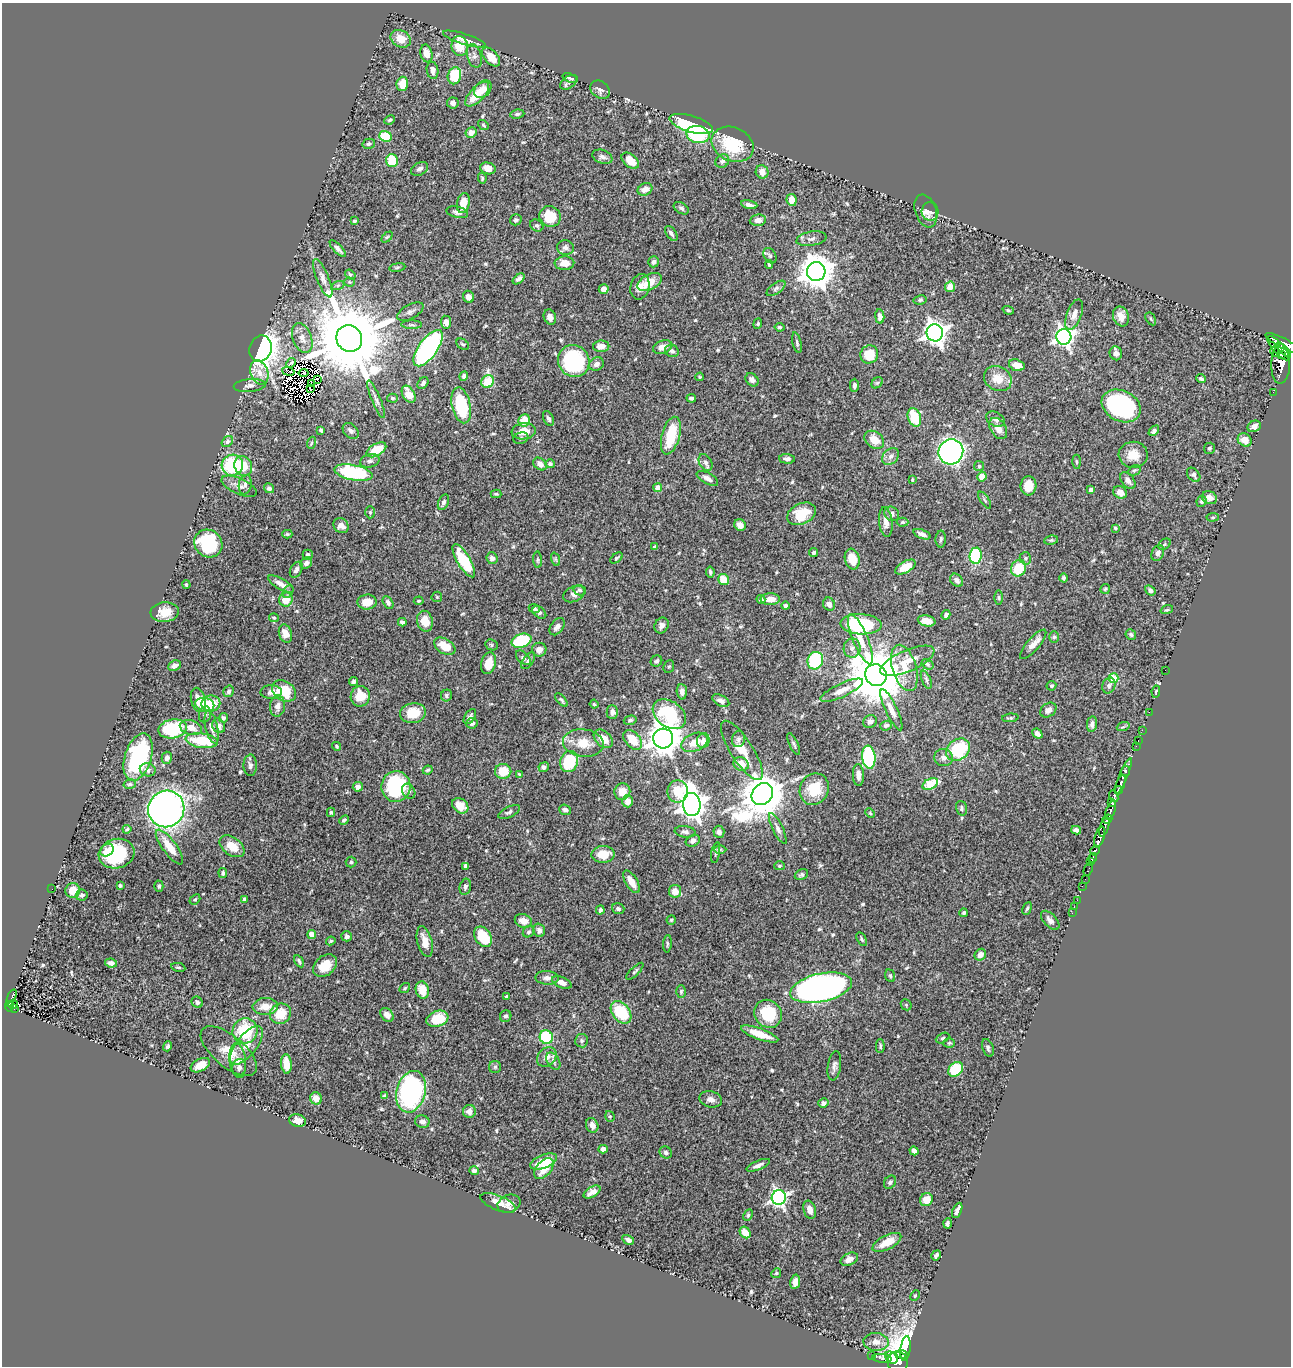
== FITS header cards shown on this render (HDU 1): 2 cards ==
NAXIS1  =                 1289
NAXIS2  =                 1364

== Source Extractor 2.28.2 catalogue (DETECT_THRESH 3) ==
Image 1289 x 1364 px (HDU 1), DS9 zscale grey, 1 PNG px = 1 image px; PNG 1293 x 1368 px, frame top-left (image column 1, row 1364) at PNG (2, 3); each listed source drawn as its Kron ellipse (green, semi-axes under 4 px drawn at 4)
Background 0.558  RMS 0.018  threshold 0.0529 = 3 sigma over >= 5 px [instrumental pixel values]
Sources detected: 576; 9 with non-positive FLUX_AUTO (blend fragments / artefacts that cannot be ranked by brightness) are neither listed nor drawn; of the other 567, the 500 brightest by FLUX_AUTO listed and drawn (67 fainter detections omitted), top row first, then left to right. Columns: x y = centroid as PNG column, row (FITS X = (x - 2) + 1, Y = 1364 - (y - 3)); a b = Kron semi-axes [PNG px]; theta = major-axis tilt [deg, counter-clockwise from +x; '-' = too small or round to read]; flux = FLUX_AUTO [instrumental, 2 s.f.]
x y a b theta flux
401 39 11 8 -31 17
464 39 22 5 -17 10
460 46 10 8 -81 22
426 53 9 6 -76 8.5
474 56 12 7 -75 5
491 57 11 6 -47 14
432 70 9 5 -80 6.4
454 76 8 6 79 44
570 78 8 4 -17 2.6
569 82 9 6 37 4.1
402 84 7 6 - 17
483 89 10 7 48 8.6
600 90 10 8 -38 5.1
477 94 15 7 47 30
453 103 6 5 - 4
517 114 7 4 8 2.6
390 120 5 3 - 1.7
691 124 22 8 -16 120
483 125 6 4 -38 1.5
471 133 5 5 - 9.5
698 134 11 8 -12 60
385 136 6 5 - 37
369 144 6 5 - 2.8
733 144 22 16 -24 57
602 157 10 6 -20 5.2
392 161 6 6 - 35
630 161 10 6 -41 13
722 161 7 6 - 3.5
488 168 8 6 -16 12
420 169 9 6 30 4
762 172 7 6 - 9.1
482 178 5 4 - 1.7
645 189 8 6 24 10
792 200 6 5 - 13
463 203 10 6 80 17
749 205 8 4 -10 4.6
681 208 8 5 -31 3.2
926 211 17 10 -71 9.5
457 212 11 5 -13 4.5
930 212 9 8 - 5.5
550 216 11 10 - 31
516 220 6 5 - 2.3
758 220 8 6 6 7.5
354 221 4 3 - 2
537 225 7 5 -32 2.6
671 233 8 5 -54 3.6
387 237 6 4 44 1.6
811 239 15 7 9 5.8
565 247 8 7 - 4.5
338 248 11 4 -47 5
770 256 8 5 -58 2.6
653 262 5 5 - 3.8
564 263 10 7 4 13
769 264 4 3 - 1.7
397 267 8 4 9 2
816 271 9 9 - 2200
350 274 5 4 - 1.9
323 278 20 6 -68 8
519 279 7 4 39 3.4
350 282 5 4 - 1.6
650 282 13 7 26 23
338 285 6 4 19 1.8
640 287 13 9 76 9.2
950 287 5 5 - 13
776 288 11 5 35 3.7
604 289 5 5 - 8.7
468 297 6 5 - 7.6
920 300 7 4 10 2.1
1008 310 6 4 -19 1.7
410 312 14 7 28 4.9
1074 314 16 7 69 8.6
880 316 7 4 -83 5.4
1121 316 10 7 -69 12
550 317 8 6 -71 5.8
1151 319 7 4 -59 1.8
446 322 6 5 - 7.4
758 324 5 4 - 1.6
412 325 10 3 0 2.5
779 327 5 4 - 2.1
935 333 8 8 - 860
1064 337 8 7 - 560
302 338 15 9 -69 11
349 338 14 12 -57 17000
797 343 10 4 -77 2.5
1283 343 20 5 -28 1400
463 344 7 5 -37 2.1
601 346 8 5 2 9.2
663 347 10 6 19 12
428 348 21 9 54 260
1278 348 15 5 -49 1000
260 349 13 11 71 920
1284 350 9 4 -47 550
672 351 7 6 - 3.4
1275 352 5 3 - 160
1116 353 7 6 - 4.5
869 354 9 8 - 22
1282 355 3 2 - 520
574 361 16 15 - 150
291 363 5 2 - 1.8
596 364 7 6 - 5.6
1281 364 20 9 88 1600
1017 365 8 5 -17 11
288 371 6 2 -19 1.5
259 373 13 8 -70 11
304 373 5 3 - 1.8
464 376 5 4 - 3.7
700 377 4 3 - 1.7
317 379 4 3 - 2
998 379 14 12 -30 18
1201 379 5 3 - 2.8
752 380 7 5 -47 4.8
488 382 6 6 - 28
311 383 3 2 - 2.8
423 383 6 4 53 3.5
877 383 6 5 - 2
250 385 16 6 5 5.6
854 385 6 4 89 3.1
310 389 2 2 - 2.2
1273 392 2 2 - 7.8
409 394 9 6 -61 19
392 398 5 4 - 2.2
691 398 5 3 - 2.8
376 399 20 4 -68 5.3
461 405 18 9 -77 69
1121 406 20 15 -26 180
914 417 9 6 -71 43
548 419 8 5 -65 3.3
995 419 10 7 -28 5.1
524 420 6 6 - 19
1254 426 7 5 26 6.9
998 428 11 7 -57 11
321 430 4 3 - 1.8
351 431 9 6 -43 3.9
524 431 12 8 7 16
1154 431 6 4 44 3.2
671 436 19 9 75 44
521 438 8 5 19 3.2
874 440 11 8 -37 17
1245 440 7 6 - 12
227 442 6 4 36 2.9
311 443 6 3 71 1.7
1209 448 5 5 - 2.3
376 450 11 6 30 32
951 452 13 12 - 490
1133 455 14 13 - 18
891 456 9 7 45 5.5
787 459 8 5 -4 4.1
370 461 10 6 14 4.1
1077 462 7 3 -88 1.8
706 463 9 6 -59 4.1
540 464 7 5 -42 6.6
550 464 5 4 - 2.4
232 465 11 10 - 84
243 466 10 8 -69 22
979 466 5 5 - 1.8
1134 470 6 4 31 2
353 473 19 7 -11 130
1194 475 8 5 -49 2.8
982 476 5 4 - 18
707 478 12 5 -29 5.4
912 480 4 2 - 1.6
1128 481 9 6 -50 4.9
245 485 10 6 80 3.6
239 486 19 8 -24 8.3
1028 486 9 8 - 14
269 488 5 4 - 3.7
658 488 4 4 - 13
1091 490 4 4 - 6.6
1120 492 7 6 - 9.8
496 494 5 4 - 1.6
1209 498 8 6 -26 8.3
985 500 10 3 -57 2
1201 501 5 5 - 2.6
443 502 8 5 67 3.3
370 512 6 5 - 1.8
802 514 15 10 25 27
892 514 8 7 - 5.4
1213 517 6 4 5 1.5
886 522 15 6 -83 8.5
902 522 6 4 1 1.9
740 525 6 5 - 6.7
341 526 8 7 - 7.7
1115 528 4 3 - 1.6
287 534 5 4 - 1.6
922 534 9 4 -22 5.4
941 539 8 5 89 3
1051 540 7 4 8 2
208 543 15 13 -37 79
1164 544 6 5 - 2
654 547 4 3 - 1.6
813 552 5 4 - 2.3
1158 553 8 6 65 5.8
308 555 5 5 - 3.3
976 556 8 6 85 87
492 558 6 5 - 4.7
617 558 7 4 39 2
1025 558 6 5 - 2.3
555 559 7 4 -71 2
852 559 10 7 -73 20
538 560 8 3 -85 1.6
464 561 19 6 -59 58
306 563 6 5 - 4.5
905 567 11 5 30 25
1018 568 8 7 - 31
296 570 8 5 60 3.8
710 572 5 4 - 2.4
1064 578 4 4 - 2.3
723 579 6 5 - 22
957 580 7 5 -46 5.1
281 584 14 5 -30 8.9
186 585 4 3 - 1.7
1105 589 5 4 - 1.7
580 590 6 5 - 2.2
1150 590 6 4 -40 3.4
288 592 7 5 63 2.6
574 594 11 7 24 5.1
437 597 5 5 - 1.6
999 598 7 3 -90 1.7
770 599 10 6 0 12
286 600 7 6 - 18
761 600 4 4 - 3.6
419 601 5 3 - 1.6
367 602 9 7 8 16
388 602 7 5 -60 3.4
829 604 7 5 -57 6.2
785 606 4 4 - 2.6
534 609 5 4 - 2.8
1167 610 6 4 17 1.6
165 612 14 10 5 16
539 612 8 5 -40 3.1
946 615 5 4 - 2.9
274 618 5 4 - 1.5
425 621 10 7 -75 19
927 621 9 5 -12 11
402 622 4 4 - 3.1
861 624 20 10 -3 100
661 625 8 6 58 6.4
557 627 9 6 54 6.6
285 634 9 6 -71 12
1131 634 5 5 - 2.3
1054 637 6 5 - 2
860 639 27 7 -67 18
522 641 10 6 19 70
1033 644 18 6 49 9.5
491 645 6 5 - 1.9
445 646 11 7 -32 21
852 648 9 8 - 5.8
539 650 7 7 - 7
523 658 9 5 -44 2.8
528 661 10 5 55 3.2
656 661 6 5 - 2.7
815 661 9 7 67 91
907 661 29 10 23 19
488 663 11 7 75 19
927 664 6 5 - 2.2
174 666 7 5 22 5
669 667 6 5 - 1.7
904 668 24 12 -73 24
1165 670 2 2 - 130
876 675 11 10 - 9500
1113 678 5 5 - 44
926 680 10 4 -68 2.9
354 681 4 3 - 3.1
1109 685 8 6 67 4.4
1051 686 5 4 - 2
842 690 23 6 25 12
228 691 6 5 - 3
284 691 13 9 -35 34
271 692 11 6 1 7.2
682 692 8 5 -87 5.9
1156 692 6 4 80 1.5
446 695 6 5 - 2.3
360 696 10 9 - 23
198 700 12 7 -75 13
561 700 8 4 -47 2.2
721 701 9 5 -27 4.8
211 704 9 8 - 30
594 704 4 4 - 1.7
205 705 9 7 -12 24
277 706 11 7 85 5.8
891 710 22 6 -64 11
1048 710 9 6 36 6
612 712 7 6 - 5.8
1149 712 2 2 - 7.7
413 713 13 10 10 27
205 714 8 6 74 2.9
669 714 18 13 -36 93
470 717 8 5 56 3.6
223 718 5 4 - 3.3
1010 718 8 4 5 1.8
630 720 6 4 16 2.6
870 721 7 6 - 4
472 723 5 5 - 5.4
1092 724 8 5 81 5
219 726 7 6 - 7.8
886 726 6 4 22 3.1
212 727 16 6 -77 7.3
1123 727 6 4 19 1.6
191 728 11 7 -16 12
173 729 14 9 10 66
1142 730 2 2 - 8.8
1037 734 5 4 - 6
663 738 10 10 - 1600
603 739 11 7 -43 17
738 739 8 6 78 3.4
633 740 11 7 -49 24
202 741 16 7 -7 52
703 741 7 6 - 6.2
1138 741 3 2 - 10
694 742 14 8 21 18
583 743 20 14 -6 23
794 744 12 3 -65 2.4
336 746 5 4 - 1.8
1136 746 2 2 - 4.2
742 750 34 11 -57 22
958 750 13 10 35 64
138 757 24 13 72 140
869 757 12 6 -83 110
167 758 6 5 - 5.7
944 758 9 8 - 5.8
569 762 11 9 74 54
741 764 8 6 -24 16
250 765 11 6 -89 3.9
544 767 5 4 - 3.7
148 770 8 6 -15 5.2
428 770 5 3 - 1.7
503 771 8 7 - 25
1126 771 5 3 - 200
520 775 4 3 - 2.2
858 775 11 5 -87 6.6
1123 776 19 4 67 560
130 784 6 4 15 2.2
930 784 8 5 26 63
1120 784 10 3 69 270
396 786 15 14 - 100
358 787 5 5 - 5.4
814 789 16 14 62 31
1118 790 4 2 - 80
409 791 8 6 -58 3.7
678 791 11 10 - 25
622 792 8 8 - 12
762 794 12 10 49 4400
1114 796 6 3 -67 52
628 801 6 5 - 8.5
1112 803 4 3 - 92
692 804 12 8 -83 1300
460 806 9 7 -40 12
962 808 7 5 -75 2.9
166 809 18 18 - 630
565 810 6 5 - 3.7
1111 810 10 4 70 190
331 812 4 3 - 1.8
509 812 12 5 26 3.7
870 813 5 4 - 1.5
1107 819 5 4 - 180
344 820 5 4 - 2.6
1104 827 10 3 72 220
127 829 4 3 - 1.7
778 829 17 5 -64 4.7
1076 830 5 4 - 3.6
685 832 10 5 -8 3.9
719 832 6 5 - 4.8
1100 837 11 4 74 840
693 841 7 5 29 4.2
232 846 14 9 -36 20
169 847 21 7 -54 23
107 850 7 5 41 6.5
720 850 6 4 0 1.8
1095 850 5 3 - 180
716 853 10 3 80 2
117 854 18 14 15 71
603 854 11 8 4 23
1093 858 5 3 - 110
351 862 5 5 - 2.2
1091 862 4 3 - 190
466 866 4 4 - 5.7
779 866 5 4 - 1.7
1088 869 6 3 63 42
223 873 5 4 - 2.2
801 875 7 5 27 2.7
1085 879 2 2 - 2.1
632 882 13 6 -58 12
120 885 4 3 - 1.9
159 886 5 4 - 2.5
1082 886 2 2 - 8.5
465 887 8 5 78 3.5
52 889 2 2 - 1.8
73 891 7 7 - 13
675 891 6 6 - 13
82 895 6 5 - 2.8
195 899 6 4 40 1.8
244 899 4 3 - 2.8
1077 900 2 2 - 3.4
1074 906 2 2 - 2.1
1027 908 6 4 62 1.8
618 909 6 5 - 2.8
600 910 4 4 - 3
964 913 4 3 - 2.1
1072 913 2 2 - 3
671 920 4 4 - 1.7
1050 920 11 6 -47 5.8
523 921 9 6 -22 9.4
539 930 7 5 -72 5.2
529 932 6 5 - 2.3
312 934 4 4 - 18
347 936 5 5 - 2.9
483 937 11 8 -55 42
862 939 7 4 -60 2
331 941 5 3 - 1.5
425 942 16 7 -75 15
667 944 9 3 86 1.9
980 955 6 5 - 6.8
299 961 7 3 -58 2.3
111 963 6 4 -9 5
325 966 13 9 39 20
178 967 7 4 -12 1.9
635 971 11 3 44 2.2
890 976 6 5 - 1.9
547 978 11 7 -2 5.5
562 982 10 5 -23 7
405 988 6 4 38 1.8
821 988 31 14 12 590
422 990 9 6 -74 20
681 991 6 4 88 1.8
506 996 4 3 - 1.5
11 998 9 3 70 51
197 1002 6 5 - 3.4
13 1004 5 3 - 43
906 1005 6 5 - 1.5
9 1006 5 3 - 38
265 1006 12 8 3 15
14 1008 3 2 - 11
621 1012 13 8 -52 61
280 1014 11 9 34 27
768 1014 14 13 - 46
387 1015 8 5 -48 7.8
506 1016 6 5 - 2.9
437 1019 11 7 19 34
245 1031 13 12 - 62
760 1034 19 5 -19 23
546 1037 7 6 - 83
943 1038 7 4 27 2.5
582 1041 7 6 - 2.5
949 1043 6 4 2 1.7
246 1045 23 10 51 18
168 1046 5 4 - 2.5
880 1046 7 4 -89 2
988 1048 9 5 -69 2.9
229 1051 34 15 -40 25
547 1057 11 8 43 7.5
238 1061 17 8 -83 10
553 1061 9 6 -58 3.7
286 1064 10 5 -85 16
200 1065 10 6 28 12
834 1066 14 6 81 5.1
239 1067 8 7 - 4.6
495 1067 6 6 - 2.1
956 1069 8 6 43 51
411 1092 21 14 75 240
385 1096 4 3 - 2.1
316 1098 6 6 - 11
711 1099 11 8 -13 6.7
823 1103 5 4 - 3.7
469 1111 6 6 - 5.6
610 1116 5 4 - 1.6
297 1121 8 6 -14 8
422 1122 7 6 - 4.8
592 1125 8 6 -69 6.9
603 1149 4 4 - 8
914 1151 5 4 - 6
666 1152 6 5 - 2.8
544 1161 14 6 22 27
758 1165 12 4 22 5.2
544 1169 12 7 48 19
474 1171 4 4 - 4
890 1182 7 5 53 3.1
592 1192 9 5 31 6.5
779 1198 7 7 - 370
926 1200 7 6 - 15
498 1203 19 7 -22 13
509 1204 12 8 22 6.7
810 1210 9 6 -73 8.6
957 1210 8 3 65 4.5
748 1215 6 4 64 2.3
947 1223 5 3 - 3.2
745 1232 6 5 - 14
628 1240 6 4 -30 4.3
887 1242 16 7 27 15
936 1255 5 3 - 3.1
849 1259 9 6 24 7.9
776 1273 5 4 - 1.7
795 1282 7 5 79 9.2
915 1296 5 4 - 1.5
876 1342 12 9 -3 9.9
906 1349 13 5 84 260
902 1354 6 3 -21 150
871 1355 2 2 - 6.6
882 1358 9 4 -5 58
891 1358 7 5 -42 170
898 1362 10 10 - 1100
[67 fainter detections neither listed nor drawn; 9 non-positive-flux detections neither listed nor drawn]